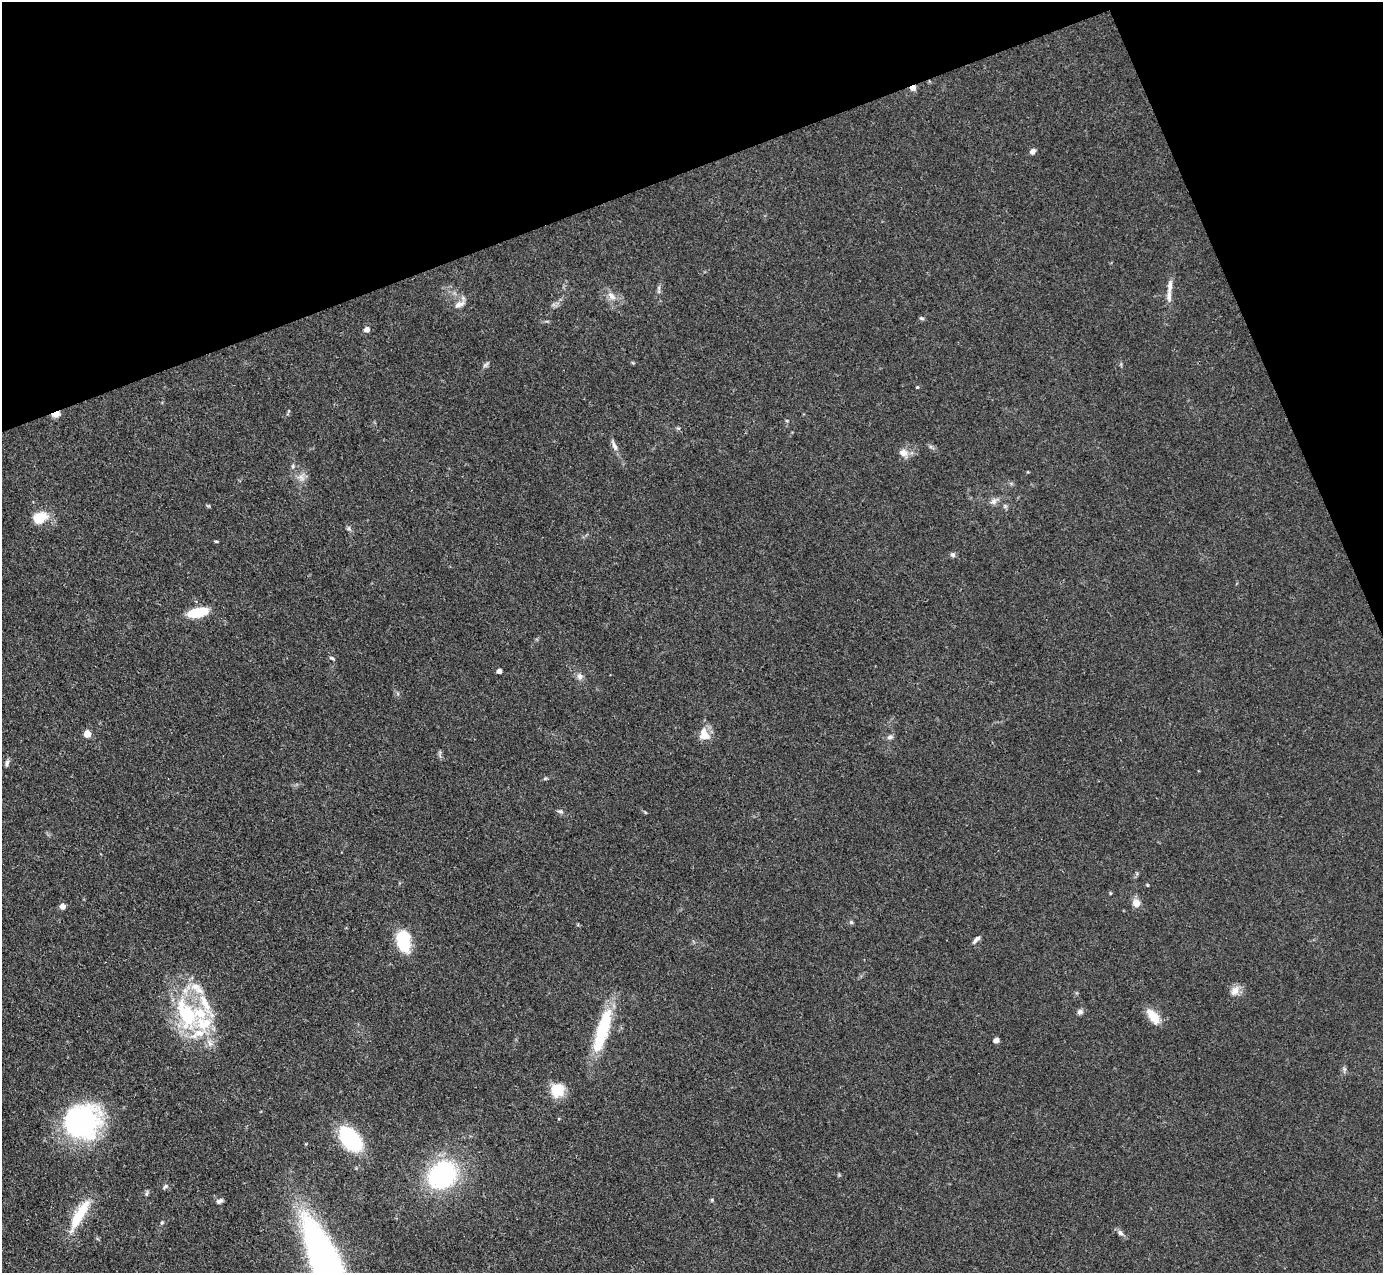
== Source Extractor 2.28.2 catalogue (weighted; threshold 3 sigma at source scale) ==
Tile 3 of 4 x 4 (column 3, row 1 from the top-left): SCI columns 2766-4146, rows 4097-5367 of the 5531 x 5521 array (HDU 1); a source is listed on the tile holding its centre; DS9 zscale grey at full resolution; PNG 1385 x 1275 px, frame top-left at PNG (2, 2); no overlay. Shown black and unused: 19% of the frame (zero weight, under 3 of 4 exposures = <1% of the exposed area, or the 3 px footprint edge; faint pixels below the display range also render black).
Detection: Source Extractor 2.28.2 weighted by HDU 2 'WHT'; one run over the whole footprint, this tile lists its part. Background 0.106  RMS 0.0066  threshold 0.0298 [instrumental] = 3 sigma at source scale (4.5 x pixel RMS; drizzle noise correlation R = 1.50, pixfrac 1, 0.05/0.05 arcsec/px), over >= 5 px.
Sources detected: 63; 6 inside a brighter listed object's ellipse — not listed separately; the other 57 listed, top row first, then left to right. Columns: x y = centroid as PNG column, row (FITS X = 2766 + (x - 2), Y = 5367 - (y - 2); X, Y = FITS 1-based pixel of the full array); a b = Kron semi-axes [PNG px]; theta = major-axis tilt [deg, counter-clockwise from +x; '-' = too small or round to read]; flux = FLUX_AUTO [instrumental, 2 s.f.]
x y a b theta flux
913 88 6 6 - 3.9
1033 151 7 6 - 2.6
1170 287 18 6 85 5
659 288 9 4 -84 1.6
612 296 15 8 -48 5.6
459 304 15 8 23 4.5
922 318 7 4 -19 1
367 329 4 4 - 5.4
486 364 12 3 34 1.3
917 387 4 3 - 0.57
56 414 11 7 19 3.6
614 445 17 6 -67 3.4
903 453 10 9 - 5.5
293 466 6 5 - 1.2
301 477 11 7 -40 4
994 501 10 7 48 3
1005 506 5 5 - 1.3
40 518 17 13 19 14
349 529 9 5 -63 1.6
216 541 5 3 - 0.85
953 555 6 6 - 1.6
198 612 23 10 11 18
332 658 7 3 -25 1.1
499 671 4 4 - 5
580 676 9 8 - 3
87 734 8 7 - 5.8
704 734 18 13 -72 8.4
890 737 9 6 19 2
7 763 11 4 79 1.7
545 778 6 4 1 0.87
560 811 8 6 -11 1.6
1147 885 4 3 - 0.63
1110 893 5 3 - 0.63
1136 903 5 5 - 17
62 906 4 4 - 7.6
851 922 6 5 - 1.2
977 939 10 5 45 2.8
403 940 20 13 -83 34
1235 991 13 9 58 5.7
1080 1012 8 7 - 2
187 1014 49 25 -66 66
1153 1016 19 10 -52 11
602 1030 54 13 73 41
996 1040 5 5 - 2.9
1344 1069 5 5 - 1.3
557 1090 16 15 - 14
82 1122 40 38 33 110
350 1139 25 14 -54 62
442 1175 30 24 41 87
165 1187 8 5 38 1.4
146 1194 7 5 84 1.3
712 1200 6 3 -72 0.75
219 1201 9 5 27 2.1
79 1215 46 11 60 24
162 1222 5 5 - 0.84
1120 1233 8 6 -46 2.4
326 1263 68 19 -67 480
Overlapping masked pixels (flux is a lower limit): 2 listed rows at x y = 913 88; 56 414
Isophote crosses this tile's border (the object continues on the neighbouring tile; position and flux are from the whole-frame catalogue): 1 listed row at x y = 326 1263